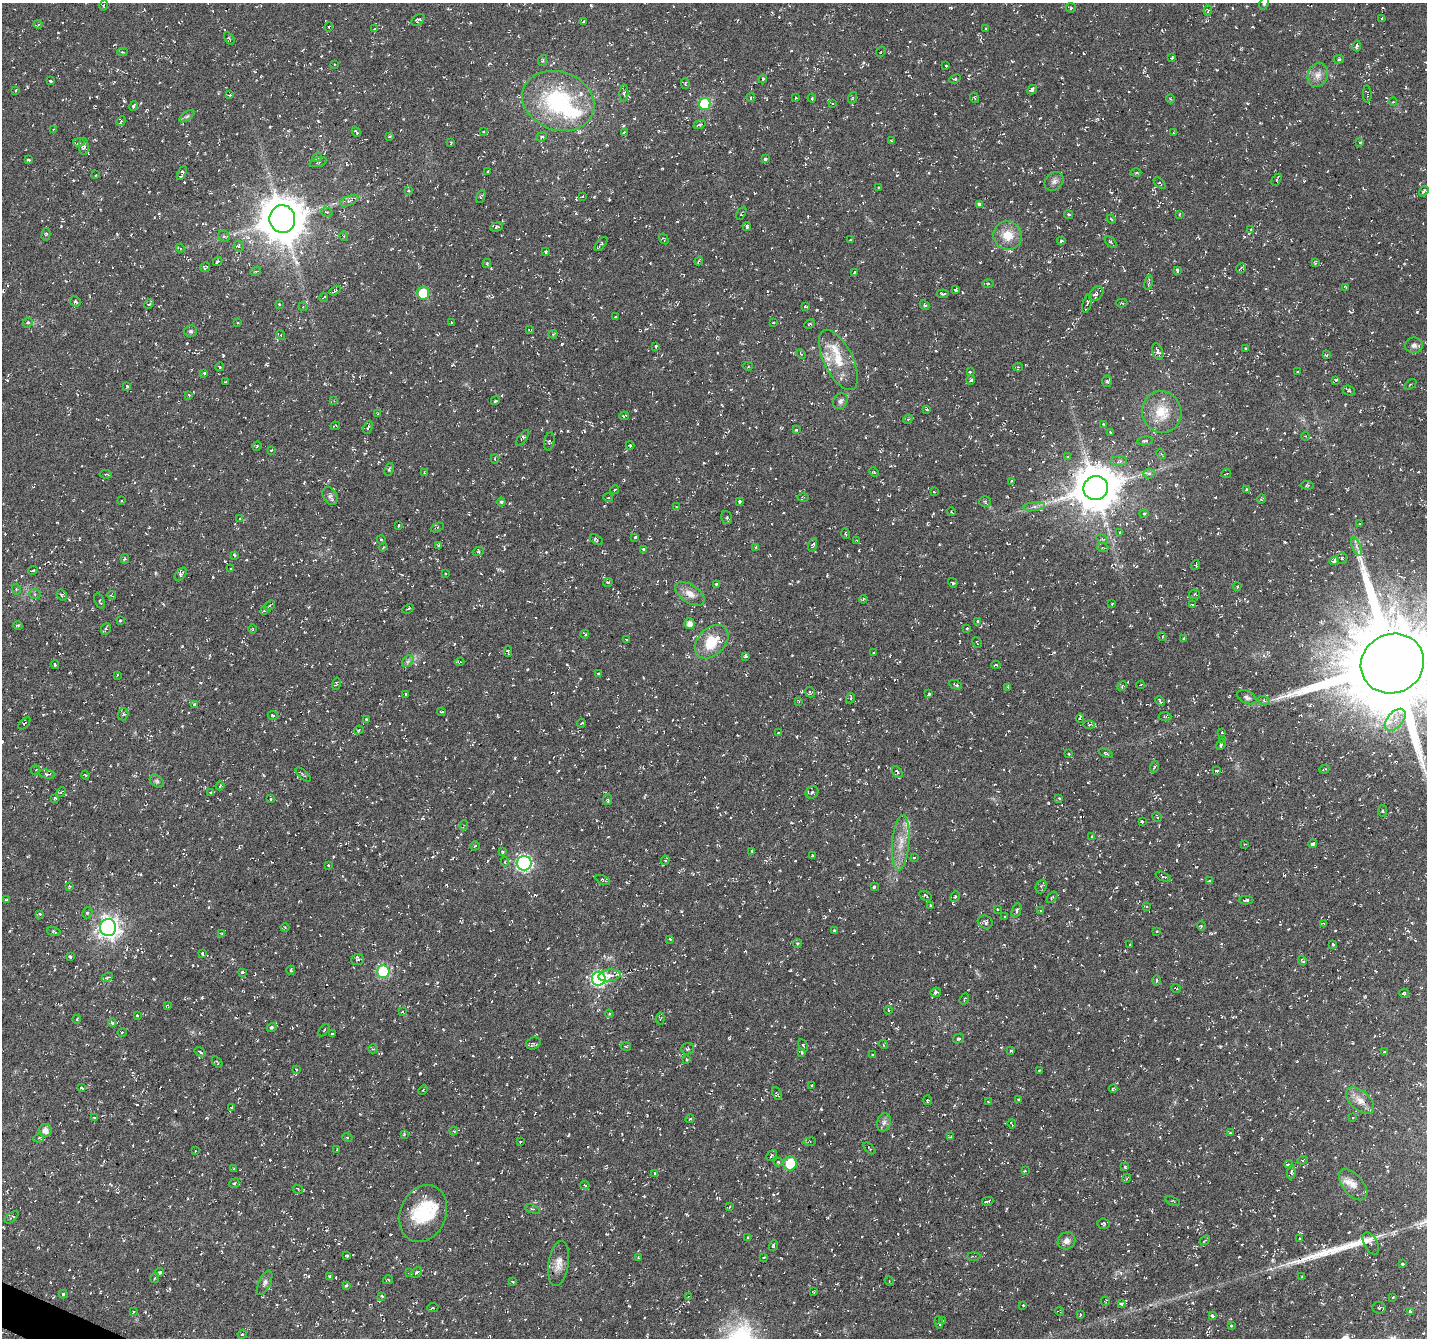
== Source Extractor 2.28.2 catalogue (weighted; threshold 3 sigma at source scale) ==
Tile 7 of 4 x 4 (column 3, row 2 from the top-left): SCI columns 2851-4275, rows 2876-4211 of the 5707 x 5815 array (HDU 1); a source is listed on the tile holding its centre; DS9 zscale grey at full resolution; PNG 1429 x 1340 px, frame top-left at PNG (2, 3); each listed source drawn as its Kron ellipse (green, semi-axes under 4 px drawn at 4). Shown black and unused: <1% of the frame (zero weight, under 3 of 6 exposures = <1% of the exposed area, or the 3 px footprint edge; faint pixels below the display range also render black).
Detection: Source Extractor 2.28.2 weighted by HDU 2 'WHT'; one run over the whole footprint, this tile lists its part. Background -0.0234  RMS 0.0038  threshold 0.0154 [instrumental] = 3 sigma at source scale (4.09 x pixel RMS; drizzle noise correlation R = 1.36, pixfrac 0.8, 0.0396/0.0396 arcsec/px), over >= 5 px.
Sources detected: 975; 114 cosmic-ray / hot-pixel residue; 1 long thin detection or spike segment (spike, bleed or trail) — neither listed nor drawn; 16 inside a brighter listed object's ellipse — not listed separately; of the other 844, all 500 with FLUX_AUTO >= 0.343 (the completeness limit of this list) listed and drawn (344 fainter detections not listed), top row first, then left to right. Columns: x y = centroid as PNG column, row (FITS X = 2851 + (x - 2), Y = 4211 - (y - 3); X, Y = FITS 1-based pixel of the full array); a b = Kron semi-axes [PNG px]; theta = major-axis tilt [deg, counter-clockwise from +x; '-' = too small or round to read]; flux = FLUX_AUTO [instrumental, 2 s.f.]
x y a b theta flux
1264 3 6 4 64 0.65
104 6 5 3 - 0.42
1071 8 5 5 - 0.43
1208 11 5 4 - 0.53
1382 18 4 3 - 0.4
418 20 7 5 40 1.3
583 22 3 3 - 0.46
38 24 4 4 - 0.47
329 27 4 3 - 0.36
986 28 3 2 - 0.35
375 29 3 2 - 0.64
229 38 7 4 -58 0.45
1357 46 5 4 - 0.65
122 52 5 4 - 0.42
881 52 5 3 - 0.36
1172 58 4 3 - 0.39
1339 59 5 4 - 0.56
543 60 5 3 - 0.44
334 64 3 2 - 0.41
946 66 3 2 - 0.54
1318 75 12 9 68 2.5
763 79 4 3 - 0.39
955 79 6 3 22 0.43
50 81 3 3 - 1
685 84 5 4 - 0.41
16 90 3 3 - 0.41
1032 90 5 3 - 1.3
624 93 8 4 87 0.76
1367 94 8 3 -87 0.51
230 95 4 3 - 0.4
751 97 4 3 - 0.42
796 98 3 3 - 0.39
812 98 4 4 - 0.38
852 98 6 3 72 0.39
975 98 5 3 - 0.37
1170 99 4 4 - 0.39
558 101 37 29 -19 39
1393 102 4 3 - 0.49
704 104 6 6 - 22
833 104 4 2 - 0.36
134 106 5 3 - 1.1
187 116 9 4 35 0.71
121 121 5 4 - 0.56
699 125 6 3 21 0.6
53 129 4 3 - 0.36
356 132 5 3 - 0.55
483 132 4 3 - 0.44
624 132 3 3 - 0.51
1173 133 3 2 - 0.36
390 136 3 3 - 0.45
542 137 5 4 - 0.86
891 141 3 3 - 0.41
79 142 5 3 - 0.45
451 142 3 2 - 0.36
1360 142 3 2 - 0.39
84 146 8 5 -86 1.1
317 157 5 4 - 0.59
765 159 4 4 - 0.89
28 160 4 3 - 0.56
318 162 9 4 16 0.68
488 171 3 3 - 0.41
182 173 8 3 66 1
1136 173 5 3 - 0.41
96 175 3 2 - 0.49
1276 180 6 4 59 0.53
1054 181 10 8 44 1.4
1160 183 7 3 -43 0.38
878 187 3 2 - 0.37
408 190 3 3 - 0.68
1424 191 6 3 54 0.55
481 196 7 3 68 0.41
582 197 3 2 - 0.48
349 201 10 4 22 0.98
979 204 4 3 - 0.94
327 212 6 4 -18 0.67
741 213 7 3 65 0.5
1179 214 4 3 - 0.37
1069 215 4 3 - 0.44
282 219 14 13 - 1300
1111 219 5 4 - 0.42
747 226 4 3 - 0.4
497 227 6 4 22 0.54
1251 229 3 3 - 0.43
46 234 6 4 77 0.6
224 236 6 5 - 0.7
344 236 4 4 - 0.38
1008 236 14 14 - 6
664 239 5 3 - 0.38
850 239 3 2 - 0.5
1061 241 4 3 - 0.48
1111 242 7 3 -42 0.48
601 244 8 2 49 0.5
239 246 5 5 - 0.68
180 248 4 3 - 0.48
545 252 4 3 - 0.68
218 261 5 3 - 0.75
699 261 4 3 - 0.44
487 263 4 4 - 0.38
1315 263 3 3 - 0.61
205 267 5 4 - 0.57
1241 268 5 4 - 0.73
1177 270 4 2 - 0.56
256 271 5 3 - 0.38
854 272 3 2 - 0.61
1149 283 7 3 81 0.62
988 284 6 4 0 0.4
1346 287 4 2 - 0.52
955 290 3 3 - 0.73
335 291 6 4 29 0.71
423 293 6 6 - 13
943 294 6 3 8 1
1096 294 8 6 42 1.1
324 297 4 2 - 0.41
75 301 5 5 - 0.75
1087 303 10 4 73 0.72
1122 303 6 3 0 0.39
149 304 5 3 - 0.69
279 304 3 3 - 0.42
925 305 5 4 - 0.56
805 306 3 2 - 0.43
303 307 4 4 - 0.42
615 316 3 2 - 0.39
28 322 5 4 - 0.75
451 322 3 2 - 0.36
773 322 3 2 - 0.34
238 323 3 2 - 0.44
810 324 6 3 28 0.44
529 330 4 3 - 0.52
191 331 6 6 - 0.72
553 334 4 4 - 0.6
281 335 5 3 - 0.35
1414 345 9 8 - 1.3
656 346 3 3 - 0.75
1246 348 3 3 - 0.54
1158 351 8 5 -71 1.4
801 354 5 3 - 0.4
1326 355 4 3 - 0.36
838 360 33 14 -63 9.4
748 366 5 4 - 0.4
220 367 4 4 - 0.4
1018 367 4 4 - 0.38
1297 371 3 2 - 0.56
970 372 4 3 - 0.57
204 373 3 3 - 0.58
971 380 4 3 - 0.68
1336 380 4 3 - 0.53
1107 381 5 5 - 0.61
225 382 3 3 - 0.76
1410 384 6 4 33 0.47
127 386 3 2 - 0.35
1349 391 6 5 - 0.6
189 395 4 3 - 0.34
334 401 4 4 - 0.35
495 401 4 4 - 0.56
840 401 8 7 - 1.1
927 409 3 3 - 0.79
1162 412 21 19 -70 8.9
378 413 3 3 - 0.42
624 416 5 3 - 0.54
908 419 5 4 - 0.53
1103 424 3 3 - 0.55
335 426 5 2 - 0.43
368 427 6 4 66 0.55
797 430 3 3 - 0.58
1110 432 3 2 - 0.4
1305 436 4 4 - 0.4
522 438 9 4 53 0.66
549 441 9 5 79 0.66
1145 441 8 4 10 0.62
630 445 4 4 - 0.37
257 446 5 4 - 0.37
272 450 3 2 - 0.38
1161 454 5 3 - 0.41
1068 456 3 2 - 0.49
495 459 5 3 - 0.38
1119 461 8 5 3 1.1
389 469 6 3 66 0.51
874 472 5 3 - 0.35
425 473 3 2 - 0.52
106 474 6 4 -9 0.67
1149 474 6 5 - 0.71
1226 474 5 2 - 0.38
1012 481 3 3 - 0.37
1307 485 6 4 -8 0.5
1096 488 12 12 - 1500
614 490 5 3 - 0.34
1247 490 4 3 - 0.68
934 492 3 2 - 0.41
330 496 9 7 -60 1.2
803 497 5 3 - 0.35
608 498 5 2 - 0.4
1261 499 5 3 - 0.42
122 500 3 2 - 0.38
501 502 4 4 - 0.47
740 502 4 3 - 0.62
985 502 6 5 - 0.59
676 507 4 3 - 0.41
1034 507 11 4 5 1.1
951 512 4 3 - 0.42
1144 514 4 4 - 0.88
727 518 7 5 -73 0.57
240 519 3 3 - 0.57
1360 524 3 3 - 0.77
399 526 3 3 - 0.5
437 527 7 3 26 0.43
1120 532 3 3 - 0.69
845 534 5 3 - 0.4
635 537 4 4 - 0.39
1102 539 6 4 -33 0.45
381 540 5 4 - 0.48
596 540 7 4 -30 0.66
857 540 4 3 - 0.4
439 545 3 3 - 0.45
812 545 7 4 71 0.79
383 547 4 4 - 0.34
756 547 4 3 - 0.37
1356 547 10 3 -69 0.82
1103 548 5 3 - 0.36
643 549 3 3 - 0.57
478 552 5 3 - 0.37
234 555 4 3 - 0.42
1342 558 6 5 - 0.67
125 559 5 4 - 0.54
1334 561 5 3 - 1.4
1195 565 5 3 - 0.4
231 569 3 2 - 0.35
33 570 5 3 - 0.99
446 573 3 3 - 0.59
181 574 7 4 51 0.64
608 582 5 3 - 0.48
953 583 5 3 - 0.67
716 584 3 3 - 0.47
1237 586 4 3 - 0.41
16 589 5 3 - 0.36
35 594 5 5 - 0.78
690 594 17 9 -34 3.1
1194 594 5 4 - 0.46
62 595 6 5 - 0.62
111 595 5 3 - 0.35
863 599 4 3 - 0.37
99 601 8 4 -70 0.67
1112 604 3 2 - 0.42
1192 605 3 3 - 0.46
269 606 6 3 43 0.45
408 609 6 3 23 0.42
264 611 4 3 - 0.42
120 620 3 3 - 0.56
977 621 3 3 - 0.51
689 624 5 5 - 2.4
18 625 5 3 - 0.37
967 628 3 3 - 0.36
106 629 6 5 - 0.72
253 629 5 3 - 0.36
585 634 4 2 - 0.46
1162 636 4 3 - 0.39
627 639 3 2 - 0.42
1183 639 4 3 - 0.41
712 642 19 13 45 10
977 643 5 2 - 0.35
508 651 5 3 - 0.52
873 653 3 3 - 0.5
746 656 4 3 - 0.46
408 661 7 5 44 0.84
460 662 4 4 - 0.44
1392 664 32 29 24 6300
55 665 4 3 - 0.47
996 665 4 3 - 0.44
598 674 4 3 - 0.57
117 675 3 2 - 0.37
336 684 6 3 76 0.4
955 685 7 3 -25 0.54
1141 685 4 3 - 0.37
1122 686 5 4 - 0.46
1008 688 4 4 - 0.8
810 692 6 4 -47 0.47
406 694 3 3 - 0.54
929 694 3 3 - 0.67
1247 697 10 6 -27 1.2
851 698 5 3 - 0.35
799 701 4 3 - 0.39
1160 701 5 3 - 0.64
1264 701 6 4 -20 0.58
195 705 4 3 - 1.6
441 712 4 3 - 0.42
123 714 6 5 - 0.73
273 716 5 3 - 0.91
1165 716 6 4 -4 0.5
1080 718 5 2 - 0.72
366 719 3 3 - 0.83
1395 720 13 7 48 3.3
24 723 7 3 44 0.51
581 723 4 2 - 0.4
1089 725 6 4 0 0.47
359 730 5 3 - 0.49
779 732 4 3 - 0.36
1222 732 3 3 - 0.79
1222 739 4 4 - 0.37
1221 745 5 3 - 0.61
1106 753 7 3 -23 0.43
1069 754 3 3 - 1
1154 767 5 3 - 0.36
1324 769 5 2 - 0.42
35 770 5 4 - 0.43
1216 771 4 3 - 1.6
897 772 7 4 -54 0.75
47 774 8 4 -8 0.68
303 774 9 2 -41 0.42
85 775 4 3 - 0.47
157 781 8 5 -40 0.7
220 786 4 3 - 0.42
61 792 5 3 - 0.41
812 792 7 5 37 0.88
211 793 4 3 - 0.57
55 798 3 3 - 0.35
270 798 3 3 - 0.54
1059 798 3 3 - 0.61
608 800 5 4 - 0.65
1383 811 6 3 83 0.37
1157 817 5 2 - 0.35
1142 822 4 3 - 0.42
464 825 5 4 - 0.39
1092 836 4 3 - 0.51
901 843 28 8 85 5.5
1244 844 3 2 - 0.39
1313 844 4 3 - 1.2
475 846 5 4 - 0.41
503 851 4 3 - 0.47
752 851 3 2 - 0.38
812 855 3 2 - 0.36
914 857 3 3 - 0.57
665 860 5 4 - 0.61
505 862 5 4 - 0.62
524 863 7 7 - 70
328 865 3 3 - 0.35
1163 877 8 3 -22 0.48
603 880 8 4 -26 0.61
1210 881 4 3 - 1.3
69 886 4 3 - 0.42
1041 886 7 5 69 0.7
874 887 4 3 - 1.5
925 896 7 3 -25 0.52
955 897 5 4 - 0.43
1052 897 7 3 53 0.41
6 900 4 4 - 0.52
1246 900 7 3 1 0.87
930 905 3 3 - 0.86
1146 906 3 3 - 0.4
998 909 4 3 - 0.35
1016 910 8 4 67 0.77
1040 911 3 2 - 0.42
87 913 6 4 58 0.56
40 914 4 3 - 0.72
1005 917 3 3 - 0.69
985 922 8 6 -27 1
1324 923 4 3 - 0.36
1201 926 4 4 - 0.44
108 927 8 8 - 200
285 928 4 4 - 0.41
54 931 7 3 -16 0.43
834 931 3 3 - 0.49
1157 931 3 3 - 0.6
222 933 4 3 - 0.4
670 939 4 3 - 0.38
797 943 4 4 - 0.48
1130 944 3 2 - 0.48
1333 944 3 3 - 0.56
202 953 3 2 - 0.43
70 957 4 3 - 1.1
358 960 6 5 - 0.8
1302 961 5 2 - 0.4
291 970 4 3 - 0.59
383 971 6 6 - 32
242 972 3 3 - 0.75
609 975 11 6 8 2.7
107 977 6 3 24 0.49
599 979 7 7 - 66
1156 980 5 2 - 0.4
1176 988 5 2 - 0.44
936 992 5 4 - 1.5
1404 993 5 3 - 0.64
964 999 6 3 69 0.39
167 1005 4 3 - 0.41
888 1010 4 2 - 0.63
402 1012 3 3 - 0.39
609 1014 4 4 - 0.37
137 1016 3 3 - 0.52
77 1019 4 3 - 0.35
660 1019 6 4 84 0.53
112 1023 4 3 - 0.65
272 1027 5 4 - 0.73
324 1030 7 3 51 0.43
122 1032 4 3 - 0.4
332 1034 3 3 - 0.39
958 1038 6 4 32 0.57
533 1043 7 5 22 0.71
883 1044 4 3 - 0.36
803 1045 6 4 -59 0.53
626 1046 5 3 - 0.35
373 1049 4 3 - 0.35
688 1049 6 5 - 0.69
1011 1051 3 3 - 0.42
200 1052 6 2 -34 0.48
802 1052 4 3 - 0.53
1384 1052 3 3 - 0.61
873 1055 3 2 - 0.41
686 1060 3 3 - 0.47
217 1062 7 2 -57 0.36
296 1069 3 3 - 0.39
1039 1070 3 2 - 0.34
812 1085 3 2 - 0.44
82 1088 4 3 - 0.75
1113 1089 4 4 - 0.46
423 1090 5 3 - 0.35
777 1094 7 4 -62 0.56
1019 1099 4 3 - 0.68
927 1100 5 3 - 0.99
1360 1100 17 9 -42 3.2
988 1101 3 3 - 0.37
232 1108 4 4 - 0.65
1353 1117 3 2 - 0.36
94 1118 4 3 - 0.46
690 1119 4 3 - 0.35
884 1122 9 6 73 1.3
1012 1124 4 2 - 0.37
45 1130 6 6 - 2.4
454 1131 4 3 - 0.64
1230 1133 3 3 - 0.42
404 1134 4 3 - 0.48
951 1136 4 3 - 0.36
347 1137 5 3 - 0.39
39 1138 5 4 - 0.52
520 1142 3 2 - 0.35
810 1142 6 3 8 0.46
869 1148 7 3 -45 0.47
337 1150 3 3 - 0.49
195 1151 3 3 - 0.38
771 1155 6 4 47 0.55
1302 1160 5 3 - 0.38
778 1162 4 4 - 0.39
790 1164 7 6 - 13
1289 1164 4 3 - 0.82
1125 1167 4 3 - 0.58
234 1169 4 3 - 0.43
1025 1171 3 3 - 0.51
1291 1172 7 4 85 0.81
655 1174 4 3 - 0.5
1127 1178 4 3 - 0.41
234 1183 5 4 - 0.66
585 1185 4 3 - 0.36
1353 1185 18 10 -50 3.2
298 1189 5 4 - 0.57
988 1201 5 2 - 0.75
1172 1201 8 4 -20 0.44
729 1207 3 2 - 0.35
532 1209 8 3 -19 0.48
423 1213 29 23 67 16
12 1217 8 4 40 0.67
1103 1224 6 5 - 0.53
748 1238 3 3 - 0.5
1299 1239 3 3 - 0.59
1205 1240 6 4 41 0.54
1066 1241 9 8 - 1.7
1371 1243 12 6 -62 2.2
773 1245 6 3 73 0.55
347 1256 3 3 - 0.42
974 1256 7 2 0 0.37
638 1258 3 2 - 0.37
764 1258 3 3 - 0.55
559 1264 23 10 81 3.3
1402 1264 3 3 - 0.44
160 1272 4 3 - 0.92
409 1273 4 3 - 0.49
416 1273 6 4 37 0.99
330 1276 4 3 - 0.82
1302 1277 3 3 - 0.39
155 1278 5 4 - 0.47
388 1280 5 3 - 0.45
889 1281 5 4 - 0.35
513 1282 3 3 - 0.46
265 1283 13 5 65 1.3
346 1285 3 2 - 0.37
814 1292 3 3 - 0.36
63 1294 4 3 - 0.71
382 1296 4 3 - 0.46
688 1296 3 2 - 0.47
1393 1297 3 3 - 0.54
1105 1301 5 4 - 0.35
1121 1304 4 4 - 0.9
1023 1305 3 3 - 0.56
433 1308 5 3 - 0.5
1379 1308 6 5 - 0.73
1059 1311 4 2 - 0.39
1410 1311 3 3 - 1.2
133 1312 3 3 - 0.45
1080 1315 4 3 - 0.4
1212 1316 4 3 - 1.1
943 1321 3 3 - 0.68
939 1322 6 3 -82 0.67
1231 1325 3 3 - 0.83
242 1334 4 4 - 0.43
Isophote crosses this tile's border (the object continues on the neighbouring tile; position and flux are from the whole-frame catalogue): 2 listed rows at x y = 1264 3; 1392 664
Unlisted compact peaks at least as high as the median listed source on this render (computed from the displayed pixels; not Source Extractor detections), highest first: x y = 202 997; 515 758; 1365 996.